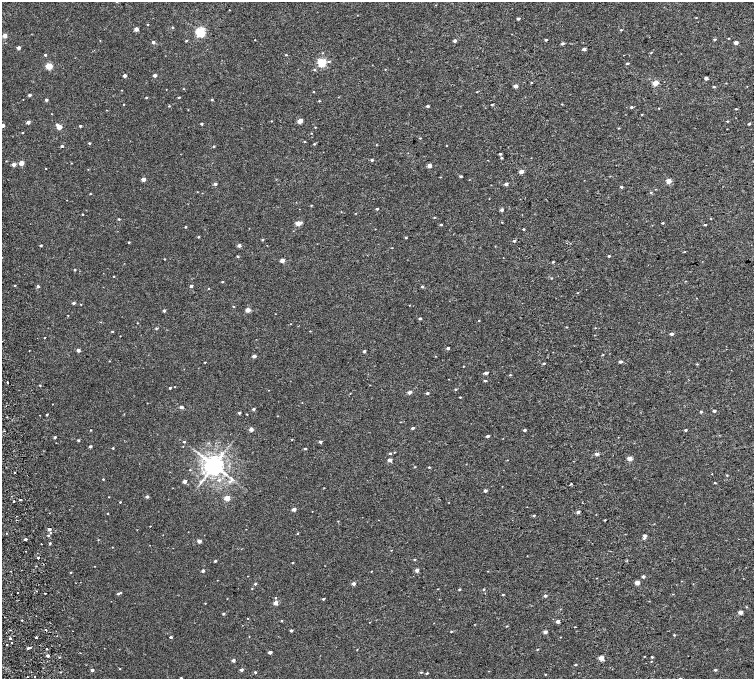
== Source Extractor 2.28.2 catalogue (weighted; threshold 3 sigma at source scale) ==
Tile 10 of 4 x 4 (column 2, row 3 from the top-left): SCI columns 1577-3079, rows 1552-2905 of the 6160 x 5854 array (HDU 1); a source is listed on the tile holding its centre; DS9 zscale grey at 2 x 2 block average (1 PNG px = mean of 2 x 2 image px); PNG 756 x 681 px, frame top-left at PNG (2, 2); no overlay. Shown black and unused: <1% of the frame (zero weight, under 2 of 4 exposures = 6% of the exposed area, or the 3 px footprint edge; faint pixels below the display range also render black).
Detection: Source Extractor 2.28.2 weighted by HDU 2 'WHT'; one run over the whole footprint, this tile lists its part. Background 0.00157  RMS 0.0035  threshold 0.0158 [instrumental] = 3 sigma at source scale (4.5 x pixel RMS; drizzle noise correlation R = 1.50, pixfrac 1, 0.0396/0.0396 arcsec/px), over >= 5 px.
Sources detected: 308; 3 cosmic-ray / hot-pixel residue — not listed; the other 305 listed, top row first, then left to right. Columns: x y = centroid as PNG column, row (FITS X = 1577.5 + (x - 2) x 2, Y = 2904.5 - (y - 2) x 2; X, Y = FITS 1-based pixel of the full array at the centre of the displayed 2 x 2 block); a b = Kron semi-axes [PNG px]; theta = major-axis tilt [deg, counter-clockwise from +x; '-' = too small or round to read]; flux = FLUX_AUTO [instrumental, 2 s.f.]
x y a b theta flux
229 10 2 2 - 0.24
696 17 3 2 - 0.32
518 18 2 2 - 1.5
148 24 2 2 - 0.44
172 27 3 2 - 0.42
136 29 2 2 - 5.3
621 30 3 2 - 0.48
200 32 3 3 - 73
5 36 2 2 - 5.8
728 38 2 2 - 0.35
715 39 3 2 - 1.1
255 40 2 2 - 0.26
546 40 2 2 - 1.1
186 41 3 2 - 0.58
455 41 2 2 - 2.4
153 42 2 2 - 2.1
736 42 2 2 - 4.2
563 43 4 3 - 1.1
18 48 2 2 - 3.5
584 49 2 2 - 3.2
651 53 3 2 - 0.38
45 55 2 2 - 0.98
286 55 3 2 - 0.48
624 55 2 2 - 0.25
329 61 4 3 - 0.88
322 62 3 3 - 46
627 63 3 2 - 0.74
49 66 3 3 - 23
314 70 3 3 - 0.63
124 75 2 2 - 3
155 75 2 2 - 3.1
706 78 2 2 - 3.7
531 82 2 2 - 0.43
655 83 3 2 - 13
516 86 2 2 - 4
714 87 3 2 - 0.77
313 92 2 2 - 0.3
477 92 2 2 - 0.27
29 95 2 2 - 1.8
179 97 3 2 - 0.56
146 98 3 2 - 0.5
46 100 2 2 - 1.8
212 100 3 2 - 0.55
319 101 3 2 - 0.41
124 104 2 2 - 0.42
492 104 2 2 - 0.61
562 104 2 2 - 0.42
169 106 3 3 - 0.45
427 106 2 2 - 1.4
632 107 3 3 - 0.82
659 108 2 2 - 0.28
736 109 3 2 - 0.52
52 114 2 2 - 0.24
642 114 2 2 - 0.37
271 121 2 2 - 0.28
300 121 3 3 - 9
727 121 3 2 - 0.55
28 122 2 2 - 3.1
202 124 2 2 - 0.8
749 124 3 2 - 0.81
2 125 2 2 - 4.9
57 125 2 2 - 1.9
80 126 2 2 - 0.96
59 127 2 2 - 8.4
315 127 3 2 - 0.28
619 128 3 2 - 0.39
22 133 3 2 - 0.39
311 133 3 2 - 0.28
420 138 2 2 - 0.46
305 141 3 2 - 0.36
89 143 3 2 - 0.71
314 144 3 2 - 0.5
376 145 3 2 - 0.34
446 145 3 2 - 0.26
62 146 2 2 - 1.1
213 146 3 3 - 0.56
500 154 2 2 - 0.92
501 158 3 2 - 0.62
372 160 3 3 - 0.87
21 163 3 2 - 8.5
71 163 2 2 - 0.26
14 164 2 2 - 3.7
429 166 3 2 - 4.6
46 168 2 2 - 0.31
88 169 2 2 - 0.22
521 172 2 2 - 5.5
461 176 2 2 - 1.1
440 177 3 2 - 0.26
143 179 2 2 - 4.8
668 181 3 2 - 12
215 184 2 2 - 2.1
506 184 2 2 - 2.9
621 187 3 3 - 0.86
197 192 2 2 - 0.24
651 192 3 2 - 0.51
90 194 2 2 - 0.43
311 205 2 2 - 0.41
377 209 3 2 - 0.73
502 210 3 2 - 1.8
355 213 2 2 - 0.28
82 214 2 2 - 0.54
434 217 2 2 - 0.49
119 219 3 2 - 0.57
298 223 3 2 - 9
663 223 3 2 - 0.54
441 224 3 2 - 0.69
705 225 3 2 - 0.63
185 227 3 2 - 0.54
523 229 2 2 - 0.74
198 237 2 2 - 0.6
406 237 3 2 - 0.49
263 240 3 3 - 0.61
514 241 3 2 - 0.88
129 242 2 2 - 0.55
41 245 2 2 - 0.91
239 245 2 2 - 3.1
684 252 2 2 - 0.27
237 256 2 2 - 0.63
609 256 3 2 - 0.68
164 259 2 2 - 0.39
282 261 2 2 - 6.2
553 262 3 2 - 0.66
75 270 2 2 - 0.55
114 276 2 2 - 0.4
552 278 2 2 - 0.39
685 281 2 2 - 0.28
222 282 2 2 - 0.55
15 285 2 2 - 0.52
38 286 2 2 - 1.5
191 286 2 2 - 2.2
422 286 3 3 - 0.76
73 303 3 2 - 1.2
81 304 2 2 - 0.3
233 306 2 2 - 0.42
248 310 2 2 - 7.4
164 311 3 2 - 1.3
275 314 2 2 - 0.2
68 315 2 2 - 0.26
420 318 3 2 - 0.99
479 320 2 2 - 0.35
101 322 2 2 - 0.28
567 327 3 2 - 0.35
156 328 3 3 - 0.71
595 328 2 2 - 0.24
112 331 2 2 - 0.63
310 331 3 2 - 0.25
671 334 2 2 - 2.2
120 336 2 2 - 0.23
44 338 2 2 - 0.37
448 348 2 2 - 1.6
78 350 2 2 - 3.5
364 351 2 2 - 1.7
603 355 3 2 - 0.37
254 356 2 2 - 3.8
109 361 2 2 - 0.29
205 362 2 2 - 0.42
621 362 3 2 - 1.5
544 363 3 2 - 0.86
697 364 3 3 - 0.54
463 366 2 2 - 0.32
486 373 3 2 - 1.6
510 375 3 2 - 0.46
485 381 3 2 - 0.78
40 385 2 2 - 0.46
170 388 2 2 - 0.88
456 389 3 3 - 0.59
409 392 4 3 - 2.4
427 393 2 2 - 1.2
460 397 2 2 - 0.42
302 403 2 2 - 0.22
52 404 2 2 - 0.31
181 407 2 2 - 2.9
253 409 2 2 - 1.6
714 411 2 2 - 1.3
701 412 3 3 - 0.66
239 413 3 2 - 1
247 414 2 2 - 0.33
47 415 2 2 - 0.89
413 428 2 2 - 1.2
251 429 2 2 - 4.6
91 430 2 2 - 0.43
524 430 3 2 - 1.2
686 430 2 2 - 1.1
488 436 2 2 - 2.1
55 437 2 2 - 1.1
78 440 2 2 - 0.84
184 442 3 2 - 0.66
320 442 2 2 - 1.5
90 446 2 2 - 1.4
113 448 2 2 - 0.57
305 448 2 2 - 0.94
390 453 2 2 - 0.9
597 454 3 2 - 3.2
629 458 2 2 - 6.4
389 460 3 2 - 3
507 460 2 2 - 0.25
214 465 5 5 - 620
415 467 3 2 - 0.44
429 467 2 2 - 0.71
190 470 2 2 - 0.36
14 473 2 2 - 2.6
727 475 3 2 - 0.4
103 479 2 2 - 0.51
184 481 2 2 - 3.3
230 481 5 4 - 1.5
714 483 3 2 - 0.38
571 484 3 2 - 0.5
324 488 2 2 - 0.27
485 491 3 2 - 1.5
147 497 3 3 - 1.5
227 498 3 2 - 11
20 500 2 2 - 1.4
14 501 2 2 - 3.8
120 502 2 2 - 0.43
294 509 2 2 - 4
578 512 2 2 - 2.5
108 513 2 2 - 0.41
534 515 3 3 - 0.67
605 520 2 2 - 0.52
338 521 2 2 - 0.27
150 526 2 2 - 0.31
49 529 2 2 - 2.4
246 529 2 2 - 0.2
6 533 2 2 - 0.3
50 533 3 2 - 0.6
298 533 3 2 - 0.48
48 535 3 2 - 0.56
645 536 3 3 - 1.9
644 538 4 3 - 0.67
25 539 2 2 - 1.1
98 540 2 2 - 0.24
199 541 2 2 - 5.2
50 543 3 2 - 0.67
112 547 2 2 - 0.26
391 550 2 2 - 0.27
25 551 2 2 - 0.7
38 558 2 2 - 1.2
414 559 3 2 - 0.58
215 561 2 2 - 0.88
293 563 2 2 - 0.62
94 566 2 2 - 0.23
417 570 2 2 - 4.1
203 571 2 2 - 1.8
371 571 2 2 - 0.3
71 572 3 2 - 0.47
643 577 2 2 - 1.9
637 583 2 2 - 6.7
255 584 3 2 - 0.87
353 584 2 2 - 3.1
252 589 3 2 - 0.29
459 589 3 2 - 0.59
484 589 2 2 - 0.59
36 591 2 2 - 0.28
17 592 2 2 - 0.44
45 593 2 2 - 2.5
121 593 3 2 - 0.4
118 594 3 2 - 0.76
503 595 3 2 - 0.5
545 596 2 2 - 1.6
275 598 2 2 - 0.46
323 599 2 2 - 0.83
205 603 2 2 - 0.31
275 603 2 2 - 5.4
740 612 3 2 - 4.5
223 614 2 2 - 1.1
281 621 3 2 - 0.53
558 621 2 2 - 3.4
507 626 3 2 - 0.4
575 627 2 2 - 0.27
291 630 2 2 - 1.3
451 631 3 2 - 0.46
545 632 2 2 - 3.6
674 635 3 2 - 0.48
36 637 2 2 - 4.2
171 637 2 2 - 1.3
560 637 3 2 - 0.24
10 638 2 2 - 7.3
11 642 2 2 - 0.56
7 644 2 2 - 1.2
30 647 2 2 - 1.5
28 648 2 2 - 0.94
46 649 2 2 - 1.3
537 649 2 2 - 0.41
357 650 2 2 - 0.29
270 652 2 2 - 2.8
47 656 2 2 - 1.8
644 656 2 2 - 0.37
59 657 2 2 - 0.41
652 657 3 2 - 0.54
601 658 3 2 - 8.2
233 660 2 2 - 2.1
651 661 3 2 - 0.29
576 665 2 2 - 0.66
120 669 2 2 - 0.31
92 670 2 2 - 2.2
241 670 2 2 - 2.2
715 670 3 2 - 0.92
255 672 3 2 - 0.79
421 672 3 2 - 0.58
427 673 3 2 - 0.62
545 674 2 2 - 0.32
27 677 2 2 - 0.29
34 677 2 2 - 1
181 678 2 2 - 0.5
680 678 3 2 - 0.43
Isophote crosses this tile's border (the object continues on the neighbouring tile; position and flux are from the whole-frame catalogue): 3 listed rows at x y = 2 125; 181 678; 680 678